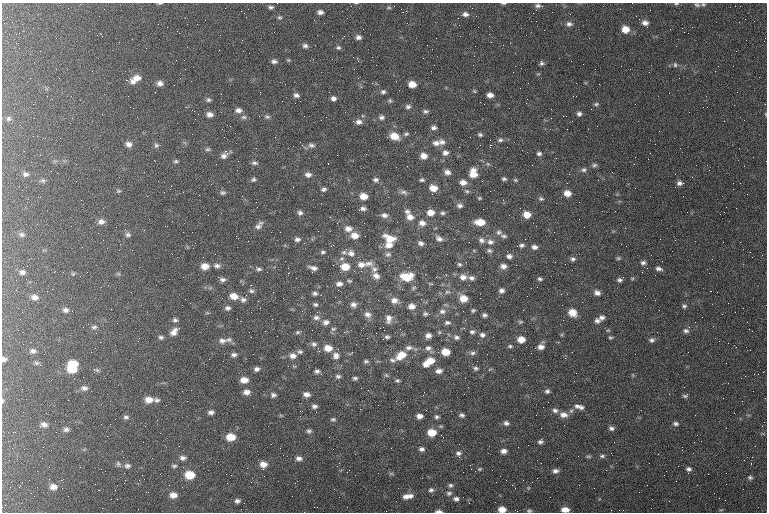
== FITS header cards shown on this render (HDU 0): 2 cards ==
NAXIS1  =                  765 / length of data axis 1
NAXIS2  =                  510 / length of data axis 2

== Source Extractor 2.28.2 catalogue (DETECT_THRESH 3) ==
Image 765 x 510 px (HDU 0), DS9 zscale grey, 1 PNG px = 1 image px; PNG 769 x 514 px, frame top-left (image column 1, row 510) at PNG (2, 3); no overlay
Background 159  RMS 8.1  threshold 24.4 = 3 sigma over >= 5 px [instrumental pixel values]
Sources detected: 397; all 397 listed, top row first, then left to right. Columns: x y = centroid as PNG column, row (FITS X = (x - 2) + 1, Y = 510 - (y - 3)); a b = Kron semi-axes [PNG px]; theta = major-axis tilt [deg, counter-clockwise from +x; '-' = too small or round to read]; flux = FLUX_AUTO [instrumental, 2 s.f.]
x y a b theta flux
160 3 6 3 1 630
504 3 6 3 1 680
676 4 5 3 - 590
703 4 7 4 -4 880
697 5 8 5 -11 1200
538 6 9 5 -3 1600
271 7 8 5 -11 1400
389 8 8 4 7 810
342 11 2 2 - 600
320 12 7 5 -1 2100
465 14 7 5 -7 2000
570 14 2 2 - 410
280 17 7 6 - 1200
645 23 7 5 -19 2600
22 24 2 2 - 920
197 24 2 2 - 510
569 24 8 7 - 2000
625 29 7 7 - 6600
684 32 2 2 - 2800
19 33 2 2 - 320
179 33 2 2 - 270
97 35 2 2 - 230
460 36 2 2 - 540
358 37 7 6 - 1900
342 38 2 2 - 2800
315 45 2 2 - 270
305 46 7 6 - 1700
146 48 2 2 - 2800
338 48 7 6 - 1200
219 50 2 2 - 290
40 51 2 2 - 2800
423 58 2 2 - 1400
176 60 2 2 - 220
288 60 5 5 - 650
274 61 7 5 -8 1700
542 63 6 5 - 1300
583 64 3 2 - 420
376 65 2 2 - 270
473 65 2 2 - 750
675 65 7 5 -75 1000
515 66 2 2 - 490
521 68 2 2 - 1200
513 72 2 2 - 240
358 78 2 2 - 290
679 78 2 2 - 240
135 79 13 7 31 5500
191 81 2 2 - 430
160 83 7 7 - 2500
412 84 7 5 -5 5900
383 92 7 6 - 1400
475 92 4 4 - 800
260 94 2 2 - 460
296 95 6 5 - 1600
490 95 6 5 - 2800
333 99 4 4 - 3500
208 100 6 5 - 1200
390 101 6 5 - 1000
596 104 6 4 2 950
408 106 7 6 - 1600
192 110 2 2 - 960
238 110 8 7 - 2300
425 111 7 5 6 1300
198 114 2 2 - 350
210 114 8 6 -7 2700
579 114 6 6 - 1600
765 114 5 3 - 450
244 117 8 6 0 1300
267 117 8 5 -1 1100
381 117 7 6 - 1700
8 119 8 7 - 1600
359 122 8 7 - 2400
434 128 6 5 - 1600
588 129 2 2 - 340
192 134 2 2 - 1500
406 134 7 5 2 1200
480 135 6 5 - 1100
33 136 2 2 - 250
394 136 9 6 -12 8300
275 137 2 2 - 450
500 140 8 6 8 1400
442 142 10 8 -9 2900
436 143 9 7 -5 2900
129 144 8 6 -25 2600
156 145 8 7 - 1500
311 145 9 6 -14 1700
490 145 3 2 - 24000
256 148 2 2 - 900
739 148 2 2 - 280
208 149 8 5 13 1200
445 153 8 8 - 2500
227 154 4 3 - 1500
539 154 7 5 2 1500
223 156 10 7 72 2300
424 156 7 6 - 4000
176 161 7 5 17 1000
254 163 8 5 -6 1400
488 164 6 5 - 1000
594 165 7 5 19 1200
696 165 2 2 - 960
584 170 7 6 - 1500
447 172 7 6 - 2600
473 173 11 9 -85 7500
25 174 8 6 -12 1700
308 175 7 6 - 2300
119 177 3 2 - 470
253 179 6 5 - 1100
504 179 6 4 -7 1100
43 180 7 6 - 1000
376 180 7 5 0 1500
422 180 6 4 13 1000
515 180 7 4 -26 850
463 182 8 6 -1 3600
680 183 7 5 -3 1800
211 184 2 2 - 260
433 188 7 6 - 6000
324 189 6 4 14 1300
118 191 6 5 - 800
467 191 8 5 -38 1200
490 191 2 2 - 300
403 192 11 6 -11 1800
223 193 8 6 -7 1300
567 193 7 6 - 4900
199 195 2 2 - 380
363 196 7 6 - 5400
683 196 2 2 - 1300
38 197 3 2 - 730
479 198 5 4 - 690
541 199 7 5 -21 1100
27 202 2 2 - 490
460 206 7 6 - 1800
363 208 7 5 -3 1700
407 211 7 6 - 1700
724 212 3 2 - 420
300 213 6 6 - 1600
430 213 8 6 -1 4900
442 213 7 5 1 1100
208 215 2 2 - 300
384 215 9 6 -13 2200
527 215 8 7 - 6100
410 217 8 8 - 3800
101 222 8 7 - 2500
480 222 10 6 -2 7900
337 223 2 2 - 1800
364 223 2 2 - 1100
422 223 9 7 -17 3100
37 224 2 2 - 290
71 226 2 2 - 200
258 226 10 7 33 2300
348 229 10 7 -6 3500
144 230 3 3 - 290
280 232 2 2 - 470
499 232 9 7 -19 1900
554 232 2 2 - 670
22 234 7 6 - 1300
128 234 8 7 - 1600
354 235 9 7 -6 5000
236 236 3 2 - 5600
504 236 9 5 -9 1400
297 239 8 6 -3 1700
390 239 14 8 -22 7700
439 239 9 6 -29 2400
481 240 8 6 -34 2100
675 240 3 2 - 440
490 242 9 7 -5 2700
421 243 6 5 - 1800
621 244 2 2 - 530
333 245 4 2 - 900
389 245 11 8 18 4800
522 245 7 5 11 1500
534 247 8 6 -11 2300
474 250 6 3 18 570
489 251 7 6 - 1300
323 252 7 5 1 1100
344 252 10 7 29 1900
351 253 9 8 - 2800
388 254 9 7 -11 1800
447 254 2 2 - 900
509 256 7 6 - 2000
358 257 2 2 - 1900
341 258 7 6 - 1800
618 258 6 5 - 810
573 259 7 6 - 1400
368 263 14 7 1 3400
643 263 6 5 - 1500
459 264 6 5 - 1100
565 264 2 2 - 680
361 265 10 8 4 3700
516 265 2 2 - 3700
121 266 2 2 - 330
205 266 8 6 1 5500
217 266 9 6 -3 1900
503 266 8 6 -5 2700
345 267 9 7 -3 8800
313 268 9 4 -15 2300
647 268 2 2 - 3000
258 269 8 5 -19 1400
374 269 9 7 -43 2400
659 269 8 5 -15 1700
22 272 6 6 - 1600
288 273 2 2 - 12000
73 274 5 4 - 630
118 274 7 4 0 850
80 276 2 2 - 270
376 276 10 8 -37 3200
407 277 13 8 1 13000
463 277 9 7 -3 3700
472 278 7 6 - 1800
540 279 6 5 - 1100
223 280 8 5 -1 1600
619 280 5 4 - 1300
349 281 6 4 -2 840
339 284 8 6 5 2500
431 284 7 3 -1 710
414 287 8 5 33 1100
537 287 2 2 - 310
251 291 7 5 -20 1200
501 291 6 5 - 1900
711 291 3 2 - 760
447 292 8 5 17 1500
315 293 7 5 -4 1400
597 293 7 6 - 2500
234 296 8 6 -14 5300
35 297 8 6 -11 2700
283 298 2 2 - 270
463 298 8 7 - 7100
243 300 7 7 - 1700
394 300 10 8 -14 3500
258 301 3 2 - 470
353 304 8 7 - 2400
315 305 6 5 - 1100
412 306 8 7 - 3700
684 306 6 5 - 1200
228 308 7 6 - 1600
66 310 7 7 - 2000
473 310 6 4 25 940
442 311 10 7 3 2500
463 311 2 2 - 310
572 313 8 7 - 6700
425 314 7 6 - 1300
368 315 10 8 -55 2800
485 315 5 4 - 1400
602 317 7 6 - 1800
316 318 9 6 -1 1900
20 319 2 2 - 320
389 319 13 9 83 3700
175 320 7 6 - 1400
597 321 7 7 - 1900
326 322 8 7 - 2100
520 322 7 5 14 880
747 322 2 2 - 250
447 323 8 5 5 1600
88 324 2 2 - 340
94 327 8 5 9 1300
464 328 4 3 - 450
333 329 7 5 13 1000
400 329 2 2 - 520
749 329 3 2 - 460
265 331 3 2 - 480
686 331 8 6 -12 1600
174 332 14 8 45 4000
298 332 6 4 1 830
472 332 7 6 - 1400
657 332 2 2 - 340
428 335 7 6 - 2700
482 335 7 6 - 1800
161 337 7 5 -12 1300
387 337 6 5 - 1200
456 337 8 6 -19 1800
610 337 5 4 - 790
521 339 7 6 - 5500
229 340 8 7 - 1400
652 340 7 5 0 1400
222 341 11 7 6 2700
31 342 3 2 - 430
314 344 7 7 - 1600
510 346 6 4 9 940
541 347 7 6 - 3100
328 348 8 7 - 5900
409 348 11 6 1 2400
428 348 12 8 -42 3000
33 351 7 6 - 1700
319 351 4 3 - 430
300 352 7 5 1 1200
352 352 3 2 - 2600
445 352 7 5 -9 8500
473 353 8 5 2 1500
234 355 6 5 - 1500
401 355 14 9 33 9100
293 356 8 7 - 2800
336 356 8 8 - 2500
565 358 3 2 - 880
4 359 6 5 - 1600
209 359 3 2 - 580
392 360 9 6 -9 1700
366 361 6 4 8 1100
430 361 10 7 1 6200
36 363 7 5 -3 980
73 364 9 6 0 11000
426 364 8 6 -11 3100
476 368 6 5 - 1200
72 369 9 6 -1 10000
256 369 6 5 - 1600
96 370 11 4 -14 1200
317 371 6 4 -3 1500
439 371 8 6 8 2600
763 372 2 2 - 360
386 375 7 4 -45 730
633 375 5 3 - 420
338 376 7 5 -12 1300
745 376 3 2 - 430
355 378 6 4 -1 1000
244 380 7 5 -1 4800
397 381 6 5 - 930
118 385 2 2 - 360
84 388 9 6 3 1900
547 391 6 5 - 1400
247 392 7 5 4 2900
306 394 8 5 -7 2500
687 394 5 3 - 2600
273 395 6 5 - 1400
423 395 3 2 - 540
723 398 2 2 - 250
149 400 9 7 -1 5000
157 400 8 6 -14 1500
3 401 5 3 - 570
396 401 3 2 - 490
314 406 7 5 -6 1700
577 406 9 7 -12 2000
543 407 2 2 - 250
581 407 6 5 - 1500
360 409 2 2 - 4700
555 410 8 6 -13 1800
571 411 7 5 42 1200
211 412 5 4 - 1800
462 415 5 4 - 1300
563 415 10 7 -9 3500
419 416 5 4 - 2900
126 417 8 5 0 1300
436 417 5 5 - 1100
333 419 6 5 - 990
506 423 7 6 - 1700
676 424 7 5 -2 1400
44 425 7 6 - 2400
40 426 3 3 - 810
611 428 7 5 -20 1600
66 429 7 5 3 1600
309 431 6 5 - 1300
432 432 7 6 - 9200
231 437 7 6 - 9300
540 442 6 5 - 1400
694 442 2 2 - 1600
518 447 2 2 - 250
422 449 5 4 - 1600
122 451 2 2 - 440
504 451 6 5 - 2600
458 453 8 6 -6 1600
588 456 8 3 -5 820
602 456 7 5 9 1100
459 457 2 2 - 3600
183 458 9 6 -3 2100
299 458 8 5 -5 2100
751 463 3 2 - 700
118 464 8 6 -71 1300
263 465 7 6 - 4200
127 466 8 7 - 1900
174 466 7 4 1 1100
183 467 3 2 - 570
480 469 7 5 20 890
689 469 7 6 - 1700
555 471 7 5 8 1900
391 473 7 4 0 690
190 475 8 7 - 13000
750 477 6 5 - 1100
125 480 3 2 - 630
22 482 2 2 - 310
295 483 3 2 - 520
450 485 6 5 - 1200
512 485 2 2 - 280
37 487 2 2 - 220
53 487 9 8 - 3600
528 488 6 4 72 540
98 490 2 2 - 300
431 490 7 6 - 1400
449 493 7 6 - 1300
173 495 8 6 -7 3900
68 496 3 2 - 400
406 496 10 7 26 2900
410 496 8 6 15 2300
6 499 3 2 - 380
456 499 7 6 - 1600
237 501 7 6 - 1800
102 508 2 2 - 300
502 509 6 5 - 5700
565 510 7 5 -3 3800
611 510 3 2 - 600
438 511 7 3 -2 1800
529 511 6 4 0 810
At the frame edge (FLAGS 8, measured only in part): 11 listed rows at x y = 160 3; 504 3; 676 4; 703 4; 765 114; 4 359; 3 401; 502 509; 565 510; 438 511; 529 511